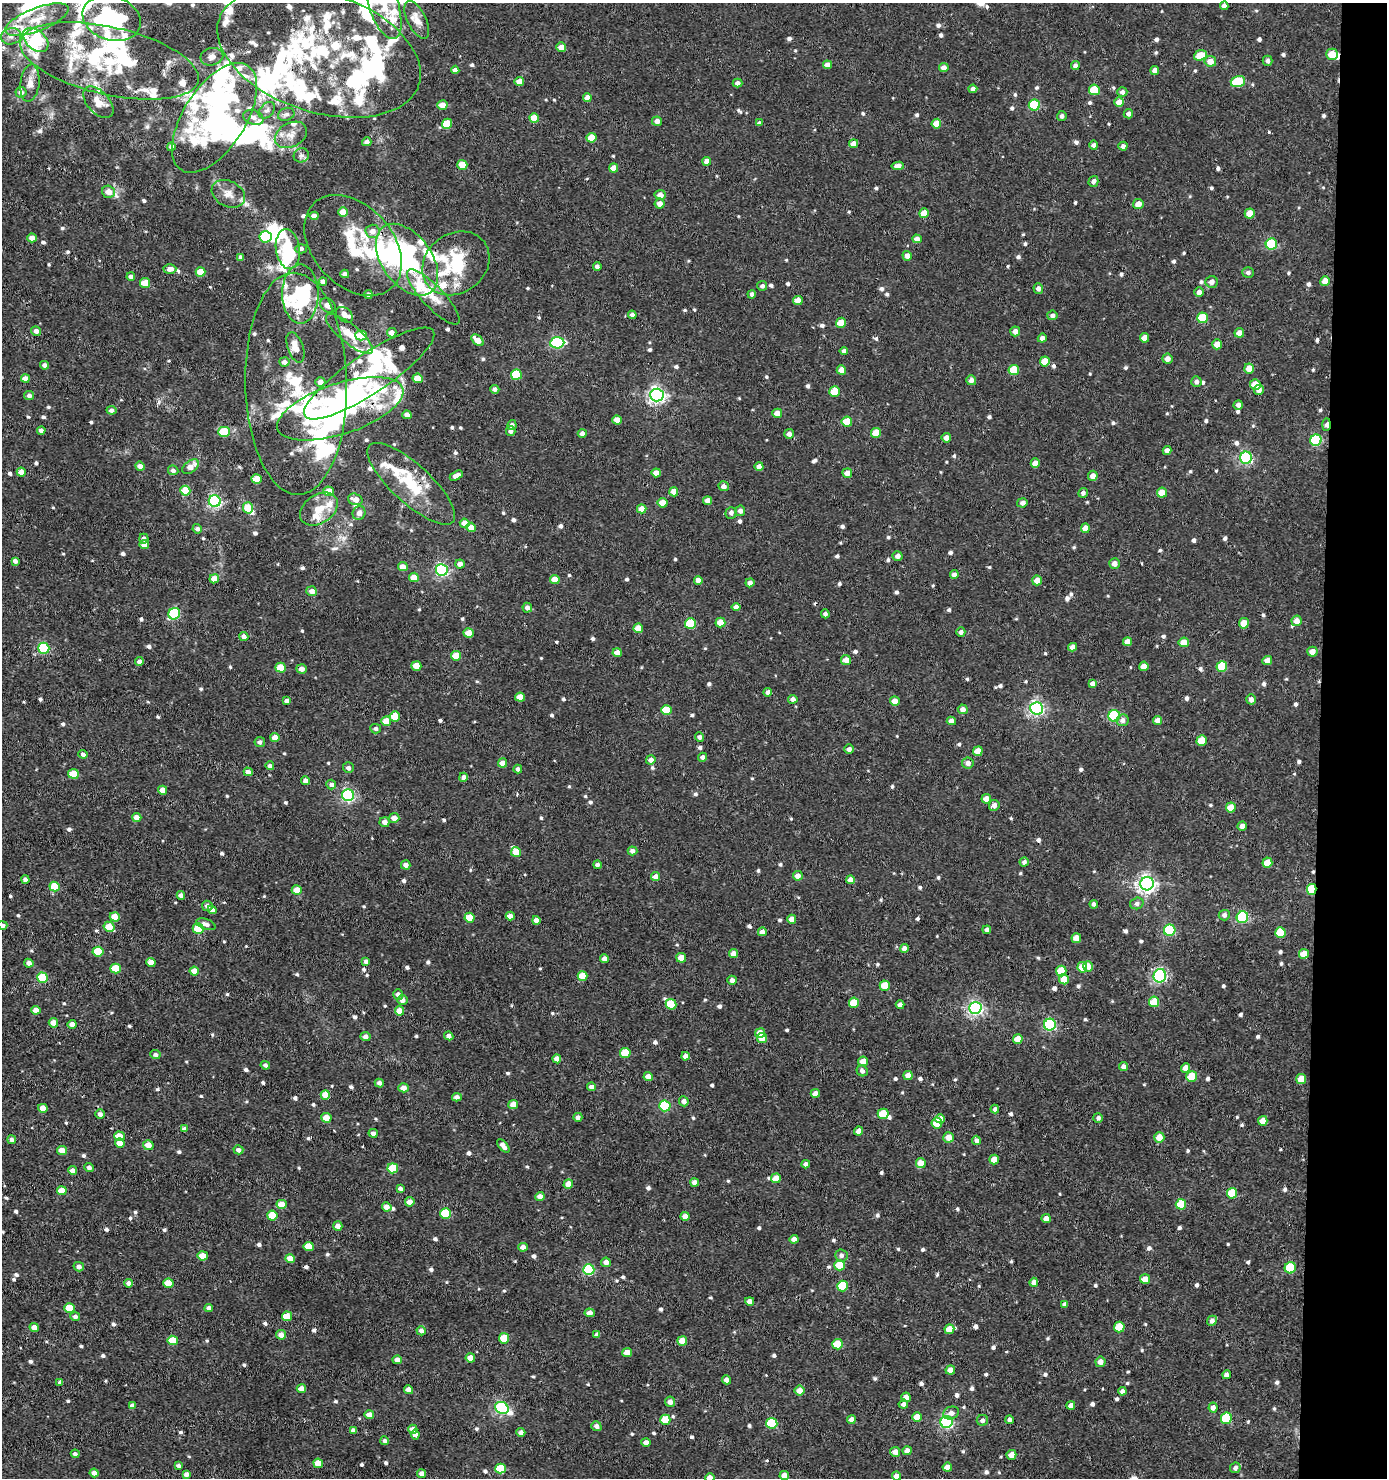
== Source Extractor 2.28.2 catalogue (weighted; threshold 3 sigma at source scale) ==
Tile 6 of 3 x 3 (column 3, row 2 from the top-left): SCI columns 2969-4353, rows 1478-2953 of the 4454 x 4431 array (HDU 1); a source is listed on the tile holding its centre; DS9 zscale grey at full resolution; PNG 1389 x 1480 px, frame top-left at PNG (2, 3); each listed source drawn as its Kron ellipse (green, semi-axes under 4 px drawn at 4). Shown black and unused: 5% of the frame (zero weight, under 3 of 4 exposures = <1% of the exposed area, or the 3 px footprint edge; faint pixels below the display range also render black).
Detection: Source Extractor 2.28.2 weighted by HDU 2 'WHT'; one run over the whole footprint, this tile lists its part. Background 0.00299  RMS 0.0019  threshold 0.00838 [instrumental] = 3 sigma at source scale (4.5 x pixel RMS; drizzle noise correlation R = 1.50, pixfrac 1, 0.05/0.05 arcsec/px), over >= 5 px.
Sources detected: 953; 17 inside a brighter object's white glare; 4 cosmic-ray / hot-pixel residue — neither listed nor drawn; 57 inside a brighter listed object's ellipse — not listed separately; of the other 875, all 500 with FLUX_AUTO >= 0.563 (the completeness limit of this list) listed and drawn (375 fainter detections not listed), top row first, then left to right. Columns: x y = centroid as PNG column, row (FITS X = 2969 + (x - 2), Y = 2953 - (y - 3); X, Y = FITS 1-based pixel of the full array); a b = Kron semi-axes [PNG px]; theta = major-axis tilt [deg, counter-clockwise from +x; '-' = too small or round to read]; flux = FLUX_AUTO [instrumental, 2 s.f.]
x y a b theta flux
383 4 37 15 -72 6.1
1224 6 4 4 - 0.83
112 18 30 22 -18 33
37 20 34 11 21 4.6
417 20 20 9 -64 1.8
11 36 10 8 14 1.1
36 40 14 9 -42 28
561 47 5 4 - 1.7
319 52 105 60 -18 43
1332 54 5 5 - 3.1
1200 55 6 5 - 4
212 57 11 8 12 1.1
109 61 91 34 -13 26
1210 61 5 5 - 1.9
1267 61 5 5 - 0.58
827 65 4 4 - 1.2
1075 66 5 4 - 0.75
944 68 5 4 - 1
455 70 4 4 - 0.68
1155 70 4 4 - 1.1
519 81 5 4 - 1.9
1238 81 7 5 18 8.4
30 83 19 9 84 1.8
738 83 5 4 - 0.85
973 89 4 4 - 0.74
1094 90 5 5 - 6
21 92 6 5 - 0.83
1122 92 5 5 - 0.67
587 98 4 4 - 1.5
98 102 19 11 -48 2.1
1119 102 4 4 - 1.7
442 105 5 4 - 1.7
1034 105 5 5 - 14
267 110 10 6 47 0.71
286 114 8 6 21 0.67
1128 114 5 4 - 0.74
1062 116 5 5 - 0.57
253 117 10 7 -17 0.88
215 118 62 31 57 53
534 118 5 4 - 2.8
657 121 5 4 - 0.95
759 123 4 4 - 0.63
447 124 5 5 - 5.5
936 124 5 5 - 2.4
291 135 17 12 28 2.2
592 138 5 4 - 2.7
367 142 5 4 - 0.78
854 144 4 4 - 1.4
1094 145 4 4 - 0.61
1123 146 4 4 - 0.63
171 147 4 4 - 0.81
301 155 7 7 - 0.58
707 161 4 4 - 1.6
462 165 5 5 - 3.9
898 166 6 4 6 1.1
614 168 4 4 - 1.8
1093 181 5 5 - 0.76
108 192 6 6 - 1.9
228 194 17 12 -28 2.1
660 195 5 5 - 1.3
660 204 5 5 - 1.4
1138 204 5 5 - 1.6
343 212 5 4 - 2
924 213 5 4 - 2.4
1250 213 5 5 - 2.7
314 216 4 4 - 1.2
372 231 7 6 - 1.4
266 237 6 5 - 13
32 238 5 4 - 1.3
917 239 4 4 - 1.2
1271 244 6 5 - 15
353 245 57 40 -48 13
288 249 20 12 -82 9.9
301 249 5 5 - 0.58
907 256 5 4 - 1
241 257 4 4 - 0.57
407 260 40 25 -54 30
456 263 35 30 37 14
597 266 4 4 - 0.72
170 269 6 5 - 1
200 272 5 4 - 3
1248 272 6 5 - 0.59
345 274 4 4 - 0.71
131 277 4 4 - 0.79
1325 281 5 5 - 2
323 282 4 4 - 1.2
1212 282 6 6 - 0.93
145 283 5 5 - 3.6
762 286 5 4 - 0.57
1038 289 5 4 - 0.78
1199 292 5 4 - 0.81
300 294 29 18 90 14
752 294 4 4 - 0.73
368 295 4 4 - 0.92
433 297 36 11 -47 3.8
798 300 5 4 - 1.7
328 305 8 6 -36 0.9
344 315 9 6 -38 1.2
632 315 4 4 - 0.58
1052 315 5 5 - 0.59
1202 318 5 5 - 8.2
841 323 5 5 - 3
36 331 5 4 - 0.91
1015 331 5 5 - 1.1
392 333 5 4 - 1.3
1239 333 5 4 - 1.7
349 334 29 9 -39 3.8
361 336 6 5 - 4.9
1042 338 4 4 - 0.93
1145 338 5 4 - 1.6
477 340 7 4 -41 2.3
557 343 7 5 5 23
1217 344 5 5 - 2.2
295 347 16 7 -70 2.3
844 351 4 4 - 0.64
1167 359 5 5 - 1.1
1045 361 5 5 - 3.8
284 362 5 5 - 0.79
45 365 4 4 - 0.91
1249 368 5 5 - 2.5
841 370 5 5 - 1.8
1014 370 5 5 - 5.7
369 373 77 20 34 19
516 375 5 5 - 9
25 378 4 4 - 1.8
418 378 5 4 - 2.9
971 380 5 5 - 0.88
320 382 5 4 - 1
1196 382 5 5 - 0.64
296 384 111 51 -89 24
1255 385 5 5 - 3.2
495 389 4 4 - 0.65
1259 390 5 5 - 1.1
835 391 5 5 - 4.5
29 395 5 4 - 0.66
657 395 6 6 - 61
1238 405 5 4 - 0.7
340 409 66 25 18 68
111 410 5 4 - 0.78
777 413 5 4 - 1.9
407 415 4 4 - 1.3
617 420 5 4 - 2
847 422 5 5 - 4.1
512 425 5 4 - 0.82
1326 425 6 3 88 1.2
41 430 4 4 - 0.65
511 431 5 4 - 0.77
224 432 5 5 - 7.6
582 433 4 4 - 0.82
876 433 5 5 - 3.3
789 434 5 5 - 0.89
946 438 5 4 - 1.2
1316 440 6 5 - 15
1167 450 4 4 - 0.94
1246 458 6 6 - 32
1035 463 4 4 - 1.7
140 466 5 4 - 1
759 466 4 4 - 0.89
190 467 9 6 37 1.8
173 470 5 5 - 0.7
21 472 4 4 - 1.8
656 473 5 4 - 1.5
847 473 5 5 - 1.4
456 476 7 4 31 1.1
1093 476 5 5 - 1.2
257 479 5 4 - 3.8
411 484 57 19 -42 10
724 486 5 5 - 0.91
185 491 5 5 - 3.6
329 491 5 5 - 2.5
674 492 4 4 - 1.9
1083 493 5 4 - 0.65
1162 493 5 5 - 2.8
355 499 7 5 -17 1.7
215 501 6 5 - 37
708 501 4 4 - 1.5
662 503 5 5 - 2.6
1022 503 5 4 - 0.65
248 508 5 5 - 3.4
319 509 21 14 35 3.3
642 509 5 4 - 1.8
740 511 5 5 - 0.84
359 513 7 6 - 0.97
731 513 6 5 - 0.67
465 523 5 4 - 2.1
471 527 5 4 - 1.5
1085 528 5 4 - 1.8
197 529 5 4 - 0.62
144 539 5 4 - 0.88
144 545 5 4 - 1.2
898 556 5 4 - 0.86
15 561 4 4 - 0.77
1115 563 5 5 - 1.1
460 564 5 4 - 1
403 567 5 4 - 1.6
442 570 6 6 - 34
954 575 4 4 - 0.87
414 577 5 4 - 2.3
214 579 5 4 - 2
555 579 5 4 - 2.2
698 580 4 4 - 1.1
1037 580 5 5 - 1.8
750 583 4 4 - 0.97
312 591 5 5 - 1.1
736 607 4 4 - 0.86
527 608 5 4 - 0.8
174 614 6 5 - 15
825 614 4 4 - 0.57
1297 621 5 5 - 1.6
720 622 5 5 - 2.6
1244 623 5 5 - 3.5
690 624 5 5 - 9.8
638 628 5 4 - 2.6
961 632 4 4 - 0.65
469 633 5 4 - 2.7
244 636 4 4 - 0.87
1127 642 4 4 - 1.5
1184 642 5 5 - 1.9
1072 647 4 4 - 0.98
44 648 5 5 - 19
1312 652 5 5 - 1.5
617 653 5 4 - 1.6
456 656 5 5 - 3.4
846 660 5 5 - 1.5
1267 661 5 4 - 1.6
139 662 4 4 - 0.78
416 666 5 4 - 2.9
1144 666 5 4 - 1.8
1222 666 5 5 - 6.5
281 668 5 5 - 4.3
302 669 5 4 - 0.97
1093 683 4 4 - 0.86
768 692 4 4 - 0.66
520 697 5 4 - 2.6
793 699 4 4 - 0.92
1251 699 5 4 - 0.97
287 701 4 3 - 0.64
895 701 5 4 - 1.8
1036 708 6 6 - 49
963 709 5 5 - 1.1
666 710 5 5 - 5.5
395 716 5 5 - 3.2
1114 716 6 5 - 16
1123 720 6 5 - 0.81
1158 720 4 4 - 1.6
386 721 5 5 - 3
951 721 4 4 - 1.1
376 729 5 5 - 0.6
699 737 4 4 - 0.63
275 738 4 4 - 1.7
1202 741 5 5 - 4.5
260 742 5 5 - 0.61
849 749 4 4 - 0.77
978 751 5 5 - 2.3
83 754 5 4 - 0.66
703 757 4 4 - 0.8
651 760 5 4 - 1.1
502 763 5 4 - 1.4
968 763 6 5 - 0.85
270 766 4 4 - 0.61
348 768 5 5 - 0.61
518 769 4 4 - 0.63
248 772 4 4 - 0.97
73 774 5 5 - 5.4
463 777 4 4 - 0.77
305 781 4 4 - 1
331 785 5 4 - 0.77
163 790 4 4 - 1.5
348 795 6 6 - 36
986 799 5 5 - 2.2
994 805 5 5 - 1.2
1231 808 5 5 - 2.5
137 817 4 4 - 1.4
394 818 5 5 - 1.4
385 822 5 5 - 0.95
1242 826 4 4 - 1.3
632 851 5 4 - 0.9
516 852 5 5 - 2.5
1024 862 4 4 - 0.67
1267 863 5 5 - 3.3
406 865 5 4 - 0.96
597 865 4 4 - 0.8
798 876 5 4 - 1.4
656 877 4 4 - 1.5
25 879 4 4 - 0.72
850 880 4 4 - 1.4
1147 884 7 6 - 76
54 886 5 5 - 5.3
297 890 5 4 - 2.6
1312 890 5 4 - 10
181 895 4 4 - 1
1137 903 7 5 17 0.63
1094 904 4 4 - 0.6
207 906 5 5 - 0.74
212 910 4 4 - 0.84
1224 915 5 5 - 0.61
510 916 4 4 - 1.3
115 917 5 4 - 2.6
1242 917 6 5 - 20
469 918 5 5 - 3.4
792 919 4 4 - 1.4
536 920 4 4 - 1.1
206 924 10 5 -20 0.91
3 925 4 4 - 0.58
109 927 5 5 - 3.2
198 928 5 5 - 5.8
987 930 4 4 - 0.83
1170 930 6 5 - 19
762 932 4 4 - 1.2
1280 933 5 5 - 5.4
1076 938 5 5 - 1.7
904 949 4 4 - 0.93
98 952 5 5 - 5.2
734 954 4 4 - 2
1304 954 5 5 - 2.9
681 958 5 5 - 2.3
605 959 4 4 - 1
151 962 5 4 - 1.7
366 962 4 4 - 0.74
29 963 5 4 - 0.97
1088 966 5 5 - 2.2
1082 967 5 5 - 3.3
116 969 5 5 - 4.4
194 971 5 4 - 1.8
1061 971 5 5 - 4.6
582 976 5 4 - 3.3
1160 976 7 6 - 38
42 978 5 5 - 8.3
1064 979 5 5 - 2.7
732 980 4 4 - 0.85
885 986 5 5 - 3.6
398 994 5 5 - 0.96
402 1000 5 5 - 0.95
1154 1002 5 5 - 5
854 1003 5 5 - 5.8
671 1004 5 5 - 5.9
900 1005 4 4 - 0.91
975 1008 6 6 - 51
36 1010 4 4 - 1.7
400 1011 5 4 - 2.3
53 1023 5 4 - 2
72 1024 4 4 - 1.3
1050 1025 6 6 - 28
760 1033 5 5 - 1.9
449 1036 5 4 - 0.79
365 1037 5 4 - 0.9
762 1038 5 5 - 2.7
1018 1039 5 5 - 2.5
625 1053 5 5 - 4.3
155 1055 5 4 - 0.6
686 1056 4 4 - 1.1
557 1059 4 4 - 1.6
863 1061 5 5 - 1.8
265 1065 5 4 - 0.57
1123 1067 4 4 - 0.86
1186 1068 5 4 - 1.4
862 1071 6 5 - 0.73
908 1075 4 4 - 1.6
1192 1076 5 5 - 4.9
648 1077 5 4 - 1.5
1301 1079 5 5 - 2.9
379 1083 4 4 - 0.65
592 1087 4 4 - 0.97
403 1088 5 4 - 1.4
815 1093 4 4 - 1.3
325 1095 5 4 - 3.1
457 1097 5 4 - 0.84
684 1101 5 5 - 1.1
513 1105 5 4 - 1.7
665 1106 6 5 - 14
43 1108 5 4 - 1.8
995 1109 4 4 - 0.57
100 1114 5 4 - 0.7
883 1114 5 5 - 4.6
578 1117 4 4 - 0.67
326 1118 5 4 - 3
1098 1118 5 4 - 0.56
940 1119 5 4 - 2
1263 1121 5 4 - 2.1
937 1123 5 5 - 3.5
184 1129 4 4 - 0.73
858 1131 4 4 - 1
373 1133 4 4 - 0.76
119 1136 5 4 - 2.9
949 1137 5 5 - 2
1159 1137 5 5 - 2.3
12 1140 4 4 - 0.67
976 1140 4 4 - 0.63
120 1143 5 4 - 2.2
148 1145 5 5 - 2
503 1146 8 4 -49 1.2
62 1150 5 4 - 2.8
238 1150 5 4 - 0.73
994 1159 5 5 - 1.9
921 1163 5 5 - 2.4
806 1164 4 4 - 0.69
89 1167 4 4 - 0.64
393 1168 5 5 - 6.1
72 1170 4 4 - 0.98
776 1178 5 4 - 2.4
695 1182 4 4 - 1.2
568 1184 5 4 - 2.1
400 1189 4 4 - 0.77
62 1191 5 4 - 3.3
1232 1193 5 5 - 6.3
540 1196 4 4 - 1.3
410 1202 5 4 - 1.3
282 1204 5 4 - 2.8
1181 1204 5 5 - 6.7
387 1207 5 4 - 1.2
446 1214 5 5 - 9.3
272 1215 5 5 - 4.7
685 1216 4 4 - 1.5
1046 1218 4 4 - 1.2
338 1226 5 4 - 1.1
794 1239 4 4 - 1.1
309 1246 5 4 - 3.8
523 1247 4 4 - 0.92
841 1255 6 6 - 0.67
203 1256 5 4 - 3.1
290 1258 5 4 - 2.4
606 1262 5 4 - 1.2
839 1265 5 5 - 5.7
79 1267 5 4 - 0.89
1290 1268 6 5 - 9.5
589 1270 6 5 - 17
1145 1279 5 4 - 1.7
1034 1282 4 4 - 1
128 1283 4 4 - 0.78
168 1283 5 4 - 4.1
842 1286 5 5 - 7.2
750 1301 4 4 - 1.2
1065 1304 4 4 - 0.64
70 1308 5 4 - 4.2
209 1308 4 4 - 0.93
590 1313 5 4 - 1
287 1316 5 5 - 3.7
75 1317 5 4 - 0.68
1212 1321 5 4 - 0.81
34 1327 4 4 - 1.7
1119 1327 5 5 - 5
949 1329 5 5 - 2.2
421 1331 4 4 - 0.86
281 1335 5 5 - 1.5
597 1335 4 4 - 0.6
504 1338 5 5 - 3.9
173 1340 5 4 - 4.3
682 1341 5 4 - 3.5
837 1344 5 5 - 4.5
627 1353 5 4 - 2.1
470 1358 5 4 - 1.9
397 1360 4 4 - 1.2
1100 1362 5 5 - 1.1
950 1370 4 4 - 1.5
1227 1375 4 4 - 0.89
726 1380 4 4 - 1.2
60 1382 4 4 - 0.61
301 1389 4 4 - 1.8
409 1390 4 4 - 1.7
799 1390 5 5 - 1.6
1122 1391 4 4 - 0.82
906 1397 5 4 - 1.4
670 1402 5 5 - 1
903 1404 4 4 - 0.76
132 1405 4 4 - 0.69
1071 1405 4 4 - 1
502 1408 7 5 -28 33
1213 1408 5 4 - 0.99
951 1413 8 6 21 0.89
369 1415 5 4 - 1.7
917 1417 5 4 - 2
1226 1418 6 5 - 11
851 1419 4 4 - 0.91
665 1420 5 5 - 3.7
982 1420 5 5 - 0.65
1009 1420 4 4 - 0.67
946 1422 6 6 - 34
772 1423 5 5 - 10
596 1426 5 4 - 0.71
413 1429 4 4 - 1.4
353 1430 4 4 - 0.7
521 1432 4 4 - 0.8
415 1434 5 4 - 0.93
385 1441 4 4 - 0.6
646 1442 5 4 - 1.1
907 1451 4 4 - 1.3
895 1452 5 5 - 1.4
75 1454 4 4 - 0.64
1011 1455 5 4 - 2.1
318 1463 5 4 - 3.2
178 1466 4 3 - 0.59
947 1467 4 4 - 1.6
1235 1468 5 5 - 0.64
500 1469 5 5 - 6.1
94 1473 5 4 - 1
186 1474 4 4 - 0.75
422 1474 4 4 - 1.1
784 1476 5 4 - 1.5
896 1476 4 4 - 1.2
710 1478 5 4 - 2.3
Overlapping masked pixels (flux is a lower limit): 7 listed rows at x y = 319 52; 296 384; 340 409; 1326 425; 411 484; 1312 890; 1170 930
Isophote crosses this tile's border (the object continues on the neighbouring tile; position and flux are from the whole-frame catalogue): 5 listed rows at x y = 383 4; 417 20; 3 925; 896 1476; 710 1478